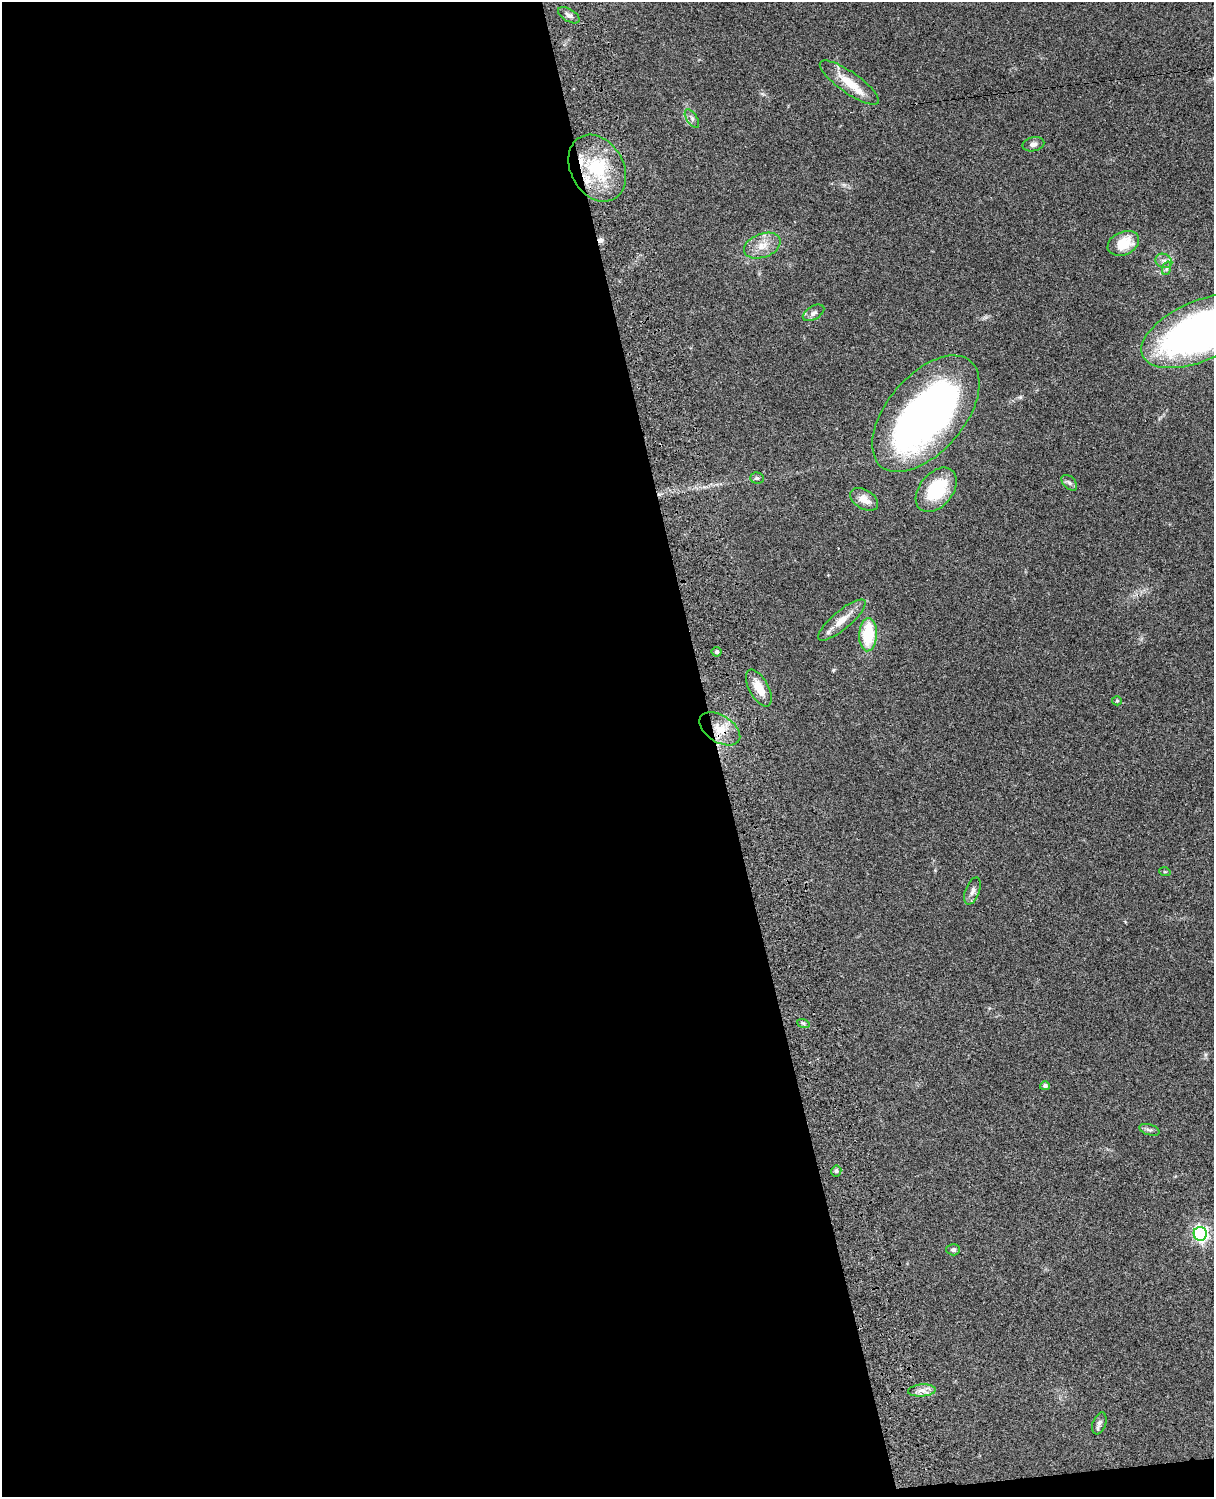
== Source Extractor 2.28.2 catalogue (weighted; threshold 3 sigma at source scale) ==
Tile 9 of 4 x 3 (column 1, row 3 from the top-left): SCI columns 121-1332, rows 276-1770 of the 5086 x 4924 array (HDU 1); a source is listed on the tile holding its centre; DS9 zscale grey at full resolution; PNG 1216 x 1499 px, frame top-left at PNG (2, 2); each listed source drawn as its Kron ellipse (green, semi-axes under 4 px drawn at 4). Shown black and unused: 60% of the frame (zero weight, under 3 of 4 exposures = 6% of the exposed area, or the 3 px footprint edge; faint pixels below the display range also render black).
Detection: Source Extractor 2.28.2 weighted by HDU 2 'WHT'; one run over the whole footprint, this tile lists its part. Background 0.0966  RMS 0.0063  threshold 0.0284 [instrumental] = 3 sigma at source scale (4.5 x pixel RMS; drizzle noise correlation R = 1.50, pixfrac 1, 0.05/0.05 arcsec/px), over >= 5 px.
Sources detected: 36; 1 inside a brighter object's white glare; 1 cosmic-ray / hot-pixel residue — neither listed nor drawn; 2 inside a brighter listed object's ellipse — not listed separately; the other 32 listed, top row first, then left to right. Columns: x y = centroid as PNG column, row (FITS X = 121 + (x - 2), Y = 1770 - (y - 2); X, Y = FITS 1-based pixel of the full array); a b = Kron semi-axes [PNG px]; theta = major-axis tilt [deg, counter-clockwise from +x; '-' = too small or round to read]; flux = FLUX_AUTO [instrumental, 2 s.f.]
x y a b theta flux
569 15 12 6 -32 2.4
849 83 35 10 -35 13
692 118 10 5 -57 1.9
1033 144 11 7 12 2.8
597 168 35 26 -61 40
1123 243 16 11 24 14
762 246 19 12 21 8.5
1164 261 9 7 -26 2.9
1167 268 7 4 71 1.3
813 313 12 6 31 2.4
1201 331 63 30 23 310
926 414 69 38 49 270
757 478 7 5 -2 1.1
1069 483 9 6 -45 1.8
936 490 25 16 51 33
864 499 15 9 -31 6.5
842 620 30 9 40 8.8
868 635 16 9 86 29
717 652 5 5 - 1.1
759 688 20 9 -62 10
1117 701 5 4 - 0.73
720 729 22 13 -33 12
1165 872 5 3 - 0.58
972 891 14 7 69 3.1
803 1023 6 4 -19 1.1
1045 1086 5 4 - 1.8
1149 1130 10 5 -17 1.7
836 1171 5 5 - 1.5
1200 1234 7 6 - 160
953 1250 7 5 0 1.5
922 1390 14 6 4 3.8
1099 1423 11 6 69 2.2
Overlapping masked pixels (flux is a lower limit): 1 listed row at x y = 720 729
Isophote crosses this tile's border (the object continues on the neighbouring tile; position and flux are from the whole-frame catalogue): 1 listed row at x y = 1201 331
Unlisted compact peaks at least as high as the median listed source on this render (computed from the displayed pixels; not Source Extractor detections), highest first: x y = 833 670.